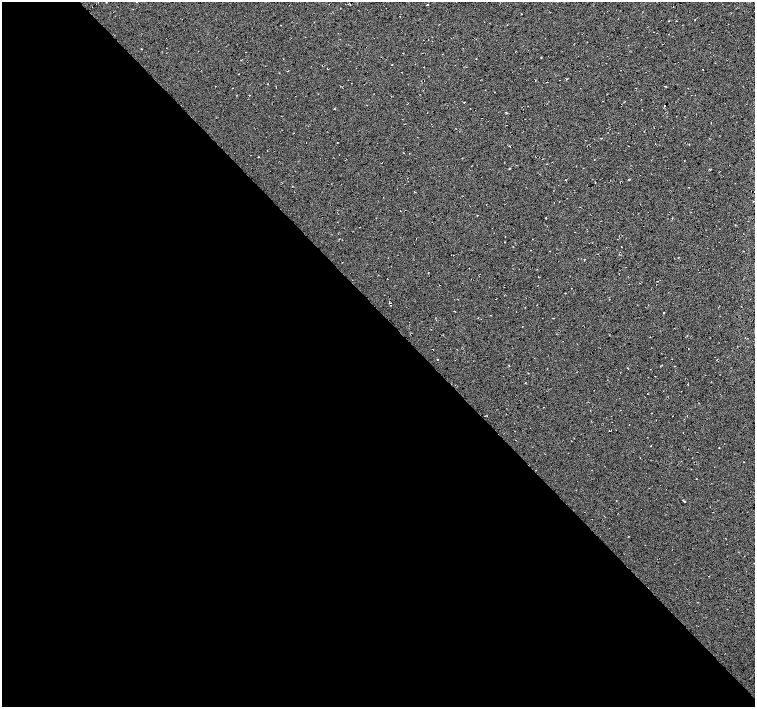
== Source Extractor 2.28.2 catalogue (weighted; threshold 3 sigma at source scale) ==
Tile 9 of 4 x 4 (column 1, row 3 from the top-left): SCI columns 1-1505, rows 1556-2964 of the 6020 x 5994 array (HDU 1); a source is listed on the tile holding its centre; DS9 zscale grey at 2 x 2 block average (1 PNG px = mean of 2 x 2 image px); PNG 757 x 709 px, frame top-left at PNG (2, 2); no overlay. Shown black and unused: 56% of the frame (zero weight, under 2 of 3 exposures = <1% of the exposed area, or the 3 px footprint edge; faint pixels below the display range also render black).
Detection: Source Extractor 2.28.2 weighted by HDU 2 'WHT'; one run over the whole footprint, this tile lists its part. Background 0.0325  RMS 0.013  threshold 0.0563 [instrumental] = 3 sigma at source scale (4.5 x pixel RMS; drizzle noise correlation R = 1.50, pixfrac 1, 0.0396/0.0396 arcsec/px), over >= 5 px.
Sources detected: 7; all 7 listed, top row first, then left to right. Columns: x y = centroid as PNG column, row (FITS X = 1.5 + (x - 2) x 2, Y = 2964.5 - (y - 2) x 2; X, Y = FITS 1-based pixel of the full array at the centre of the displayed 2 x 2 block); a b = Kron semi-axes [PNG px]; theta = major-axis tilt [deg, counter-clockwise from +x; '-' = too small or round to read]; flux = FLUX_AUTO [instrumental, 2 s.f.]
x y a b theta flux
427 5 2 2 - 5.5
464 103 2 2 - 0.92
665 106 2 2 - 4
337 143 2 2 - 2.9
403 153 2 2 - 0.85
258 157 2 2 - 1.2
719 448 2 2 - 0.91